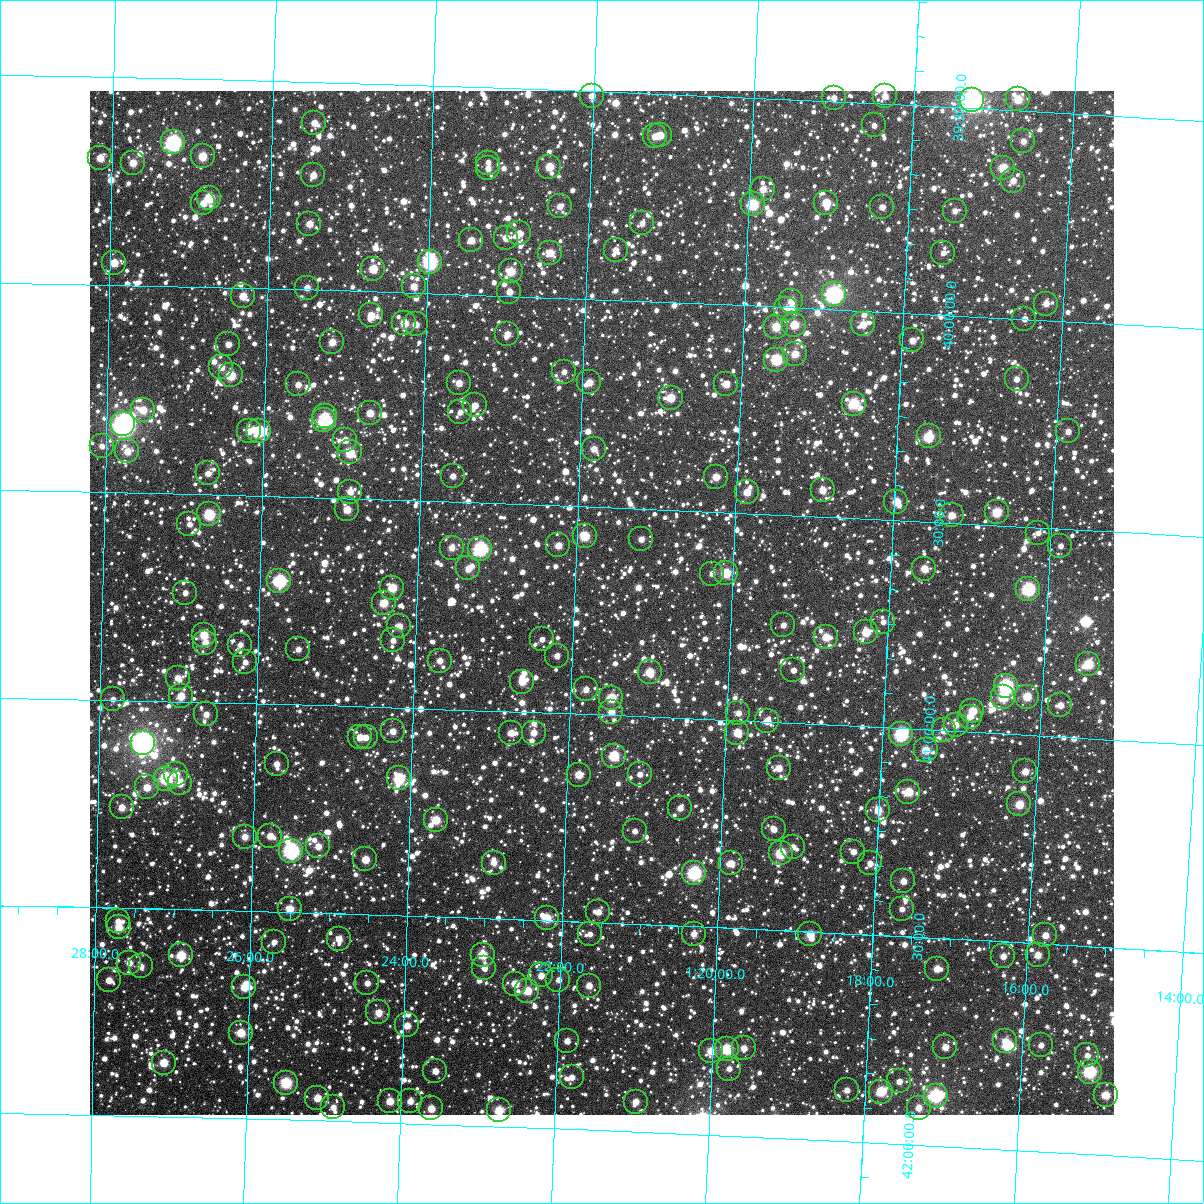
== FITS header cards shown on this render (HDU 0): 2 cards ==
NAXIS1  =                 1024
NAXIS2  =                 1024

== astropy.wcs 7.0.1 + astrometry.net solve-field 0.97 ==
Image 1024 x 1024 px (HDU 0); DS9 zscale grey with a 90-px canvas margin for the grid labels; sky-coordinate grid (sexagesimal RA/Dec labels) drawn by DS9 from the SOLVED WCS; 249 Tycho-2 reference stars matched to detected sources circled (green)
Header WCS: RA---TAN-SIP/DEC--TAN-SIP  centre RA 01:21:39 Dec +40:44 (20.41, +40.73 deg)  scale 8.67 arcsec/px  FOV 148.0' x 148.0'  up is +178 deg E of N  parity flipped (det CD > 0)
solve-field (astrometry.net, Tycho-2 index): VERIFIED the header's WCS against the Tycho-2 star catalogue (verified at 6 index scales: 14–249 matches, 0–1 conflicts across passes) and refined it, rather than solving blind
Solved WCS: RA---TAN-SIP/DEC--TAN-SIP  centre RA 01:21:39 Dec +40:44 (20.41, +40.73 deg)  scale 8.67 arcsec/px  FOV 148.0' x 148.0'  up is +178 deg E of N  parity flipped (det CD > 0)
The solver's refit moves the header's centre by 0.094 arcsec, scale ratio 1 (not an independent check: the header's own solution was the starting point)
Tycho-2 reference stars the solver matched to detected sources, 249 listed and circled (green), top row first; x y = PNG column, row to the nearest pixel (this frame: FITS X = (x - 90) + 1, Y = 1024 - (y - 91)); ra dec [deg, ICRS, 3 dp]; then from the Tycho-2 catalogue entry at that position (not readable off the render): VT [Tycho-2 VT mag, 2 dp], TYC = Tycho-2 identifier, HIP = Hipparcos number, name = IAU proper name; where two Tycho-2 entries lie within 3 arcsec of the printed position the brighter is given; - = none
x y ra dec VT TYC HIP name
592 96 20.504 +39.511 11.24 2817-1070-1 - -
885 96 19.591 +39.482 11.31 2804-439-1 - -
834 98 19.749 +39.491 11.76 2804-295-1 - -
1018 99 19.176 +39.472 10.25 2804-76-1 - -
972 100 19.319 +39.481 6.69 2804-171-1 6010 -
314 123 21.370 +39.599 11.22 2817-870-1 - -
874 125 19.620 +39.553 12.28 2804-396-1 - -
660 135 20.286 +39.599 10.89 2817-1338-1 - -
655 136 20.304 +39.602 11.50 2817-1192-1 - -
1023 141 19.152 +39.573 11.87 2804-294-1 - -
173 142 21.810 +39.654 7.96 2817-896-1 6782 -
203 156 21.715 +39.684 10.51 2817-1174-1 - -
100 158 22.035 +39.695 10.70 2817-1313-1 - -
133 163 21.933 +39.705 10.68 2817-1102-1 - -
488 163 20.821 +39.680 12.18 2817-1018-1 - -
549 167 20.629 +39.685 10.28 2817-873-1 - -
488 168 20.821 +39.695 11.77 2817-1106-1 - -
1003 168 19.211 +39.639 10.00 2804-13-1 - -
313 175 21.368 +39.724 11.10 2817-995-1 - -
1013 181 19.178 +39.669 11.08 2804-225-1 - -
763 189 19.958 +39.719 11.00 2804-512-1 - -
209 198 21.692 +39.785 9.59 2817-867-1 - -
203 203 21.710 +39.799 11.35 2817-993-1 - -
826 203 19.758 +39.744 10.14 2804-519-1 - -
753 204 19.988 +39.756 9.35 2804-509-1 - -
560 206 20.593 +39.779 11.39 2817-1024-1 - -
882 207 19.583 +39.748 11.44 2804-137-1 - -
955 211 19.355 +39.749 11.64 2804-117-1 - -
642 223 20.333 +39.813 11.55 2817-1123-1 - -
309 224 21.375 +39.842 10.71 2817-1099-1 - -
519 233 20.717 +39.849 11.13 2817-1075-1 - -
506 238 20.757 +39.860 10.92 2817-916-1 - -
471 240 20.866 +39.869 10.70 2817-913-1 - -
616 250 20.412 +39.880 11.56 2817-1409-1 - -
550 253 20.616 +39.893 10.48 2817-1080-1 - -
943 253 19.384 +39.851 11.88 2804-334-1 - -
430 262 20.993 +39.924 8.43 2817-942-1 6533 -
114 263 21.985 +39.946 10.58 2817-115-1 - -
373 269 21.171 +39.945 10.43 2817-813-1 - -
511 271 20.739 +39.940 10.15 2817-1670-1 - -
414 286 21.042 +39.985 10.97 2817-435-1 - -
307 288 21.377 +39.995 11.31 2817-74-1 - -
509 292 20.740 +39.990 11.27 2817-493-1 - -
834 294 19.721 +39.963 7.59 2804-1174-1 6144 -
243 296 21.578 +40.020 10.72 2817-589-1 - -
791 301 19.853 +39.985 10.91 2804-1569-1 - -
1046 304 19.054 +39.960 11.10 2804-858-1 - -
786 309 19.869 +40.004 10.98 2804-1465-1 - -
371 315 21.174 +40.058 10.89 2817-662-1 - -
1024 319 19.119 +40.000 11.58 2804-1502-1 - -
404 323 21.068 +40.074 10.36 2817-743-1 - -
416 324 21.031 +40.076 11.43 2817-765-1 - -
863 324 19.624 +40.033 10.76 2804-1589-1 - -
794 325 19.841 +40.041 10.13 2804-1275-1 - -
776 327 19.898 +40.048 10.21 2804-1402-1 - -
507 334 20.743 +40.092 11.95 2817-777-1 - -
912 340 19.467 +40.066 11.23 2804-1601-1 - -
332 342 21.293 +40.124 10.76 2817-323-1 - -
228 344 21.620 +40.137 11.50 2817-15-1 - -
795 354 19.835 +40.111 10.61 2804-1780-1 - -
776 360 19.892 +40.127 9.17 2804-1224-1 - -
221 367 21.641 +40.193 11.19 2817-2176-1 - -
564 372 20.560 +40.178 11.76 2817-561-1 - -
231 375 21.610 +40.212 9.79 2817-2264-1 - -
1017 379 19.133 +40.146 11.83 2804-753-1 - -
589 382 20.478 +40.201 10.98 2817-499-1 - -
459 383 20.890 +40.213 11.06 2817-501-1 - -
298 384 21.397 +40.229 11.36 2817-2182-1 - -
726 384 20.047 +40.191 11.11 2817-1913-1 - -
671 398 20.220 +40.230 10.30 2817-1676-1 - -
854 404 19.643 +40.224 9.40 2804-531-1 6120 -
475 405 20.837 +40.266 11.87 2817-429-1 - -
143 410 21.884 +40.300 10.60 2817-2113-1 - -
460 412 20.883 +40.284 11.81 2817-461-1 - -
370 413 21.167 +40.293 10.96 2817-467-1 - -
325 416 21.310 +40.304 10.32 2817-2114-1 - -
324 420 21.310 +40.314 8.60 2817-2094-1 - -
123 424 21.945 +40.336 6.58 2817-2327-1 6823 -
249 431 21.547 +40.345 11.65 2817-984-1 - -
259 431 21.517 +40.345 9.18 2817-2211-1 - -
1068 431 18.962 +40.265 11.53 2804-1675-1 - -
929 436 19.401 +40.295 9.59 2804-1129-1 - -
345 440 21.243 +40.360 11.48 2817-600-1 - -
102 446 22.012 +40.389 11.78 2817-2107-1 - -
594 449 20.456 +40.361 11.30 2817-611-1 - -
127 451 21.931 +40.401 10.78 2817-2010-1 - -
350 452 21.227 +40.389 10.01 2817-2075-1 - -
208 473 21.674 +40.449 11.35 2817-1975-1 - -
453 476 20.899 +40.438 11.60 2817-728-1 - -
716 477 20.067 +40.416 10.71 2817-1858-1 - -
823 490 19.727 +40.437 10.84 2804-1230-1 - -
350 492 21.223 +40.484 11.31 2817-2206-1 - -
747 492 19.967 +40.450 10.68 2804-1516-1 - -
896 502 19.492 +40.455 10.30 2804-921-1 - -
347 509 21.231 +40.527 10.57 2817-1970-1 - -
997 512 19.174 +40.469 10.03 2804-1016-1 - -
209 514 21.667 +40.548 9.14 2817-754-1 - -
952 515 19.316 +40.481 10.71 2804-1173-1 - -
189 524 21.728 +40.572 11.84 2817-2009-1 - -
1038 533 19.039 +40.513 12.04 2804-881-1 - -
585 536 20.475 +40.571 9.86 2817-511-1 - -
641 539 20.294 +40.573 11.55 2817-1790-1 - -
558 545 20.557 +40.596 10.88 2817-465-1 - -
1060 546 18.966 +40.541 11.63 2804-1838-1 - -
452 548 20.895 +40.610 11.54 2817-455-1 - -
480 549 20.804 +40.610 8.27 2817-451-1 6469 -
468 568 20.840 +40.659 11.03 2817-95-1 - -
924 569 19.393 +40.613 10.62 2804-1742-1 - -
726 573 20.022 +40.646 9.66 2817-1747-1 - -
712 574 20.066 +40.649 11.90 2817-1755-1 - -
279 581 21.438 +40.703 8.70 2817-2004-1 - -
392 588 21.080 +40.712 10.11 2817-325-1 - -
1028 589 19.060 +40.649 8.48 2804-661-1 - -
185 593 21.737 +40.738 12.06 2817-2001-1 - -
384 603 21.106 +40.749 10.37 2817-312-1 - -
883 622 19.516 +40.746 12.00 2804-1600-1 - -
783 625 19.832 +40.765 11.38 2804-1885-1 - -
399 626 21.054 +40.804 10.57 2817-279-1 - -
866 632 19.568 +40.773 10.22 2804-878-1 - -
204 635 21.675 +40.838 10.13 2817-1971-1 - -
826 637 19.695 +40.789 10.31 2804-1861-1 - -
542 639 20.598 +40.823 12.02 2817-393-1 - -
393 640 21.072 +40.839 11.31 2817-387-1 - -
205 643 21.669 +40.857 11.32 2817-482-1 - -
240 645 21.558 +40.859 11.38 2817-155-1 - -
298 649 21.373 +40.866 11.47 2817-2069-1 - -
557 656 20.548 +40.862 11.47 2817-194-1 - -
440 661 20.921 +40.883 10.99 2817-185-1 - -
245 662 21.540 +40.902 11.53 2817-692-1 - -
1088 664 18.857 +40.822 9.68 2804-726-1 - -
793 670 19.793 +40.873 11.48 2804-1381-1 - -
650 672 20.251 +40.893 10.12 2817-1693-1 - -
178 678 21.754 +40.943 11.08 2817-773-1 - -
522 682 20.656 +40.927 10.67 2817-68-1 - -
1006 686 19.114 +40.885 8.49 2804-623-1 5941 -
586 689 20.452 +40.940 11.40 2817-42-1 - -
181 696 21.744 +40.987 10.51 2817-186-1 - -
1003 697 19.122 +40.912 9.72 2804-928-1 - -
1027 697 19.046 +40.908 10.14 2804-734-1 - -
611 698 20.370 +40.958 9.81 2817-8-1 6341 -
113 699 21.960 +40.998 12.02 2817-1986-1 - -
1060 705 18.939 +40.924 10.93 2804-1694-1 - -
972 711 19.218 +40.949 10.54 2804-1178-1 - -
611 712 20.368 +40.992 11.13 2817-71-1 - -
738 713 19.962 +40.982 11.48 2804-857-1 - -
206 714 21.661 +41.029 11.40 2817-682-1 - -
970 717 19.225 +40.963 11.37 2804-615-1 - -
767 721 19.871 +40.998 10.94 2804-582-1 - -
956 725 19.268 +40.985 11.28 2804-538-1 - -
944 730 19.306 +41.000 11.08 2804-682-1 - -
393 731 21.063 +41.057 10.97 2817-152-1 - -
511 733 20.685 +41.051 11.00 2817-139-1 - -
534 733 20.614 +41.049 11.20 2817-143-1 - -
737 733 19.963 +41.029 10.32 2804-604-1 - -
901 734 19.440 +41.014 8.69 2804-1772-1 6059 -
360 737 21.168 +41.074 10.68 2817-165-1 - -
366 737 21.149 +41.074 11.59 2817-189-1 - -
143 743 21.861 +41.101 6.46 2817-2326-1 6794 -
926 750 19.360 +41.050 10.54 2804-1430-1 - -
614 756 20.355 +41.097 9.39 2817-392-1 - -
277 764 21.432 +41.144 11.17 2817-108-1 - -
779 768 19.826 +41.110 10.79 2804-1814-1 - -
1025 771 19.039 +41.088 10.86 2804-1265-1 - -
176 774 21.751 +41.174 11.49 2817-771-1 - -
640 774 20.270 +41.139 12.06 2817-1621-1 - -
579 775 20.465 +41.146 10.46 2817-273-1 - -
399 778 21.039 +41.170 9.13 2817-1821-1 - -
166 779 21.785 +41.186 8.79 2817-321-1 6778 -
180 783 21.740 +41.195 10.37 2817-703-1 - -
147 787 21.845 +41.209 10.82 2817-2080-1 - -
908 792 19.408 +41.152 10.02 2804-1303-1 - -
1019 804 19.051 +41.168 10.16 2804-1121-1 - -
122 807 21.924 +41.258 10.56 2821-2007-1 - -
680 808 20.135 +41.216 11.38 2817-1789-1 - -
878 810 19.502 +41.199 10.71 2804-658-1 - -
436 820 20.917 +41.267 10.17 2821-320-1 - -
774 829 19.833 +41.258 11.32 2808-649-1 - -
635 831 20.278 +41.277 11.31 2821-1401-1 - -
270 836 21.446 +41.318 11.07 2821-2352-1 - -
245 837 21.527 +41.321 10.90 2821-2067-1 - -
318 846 21.291 +41.340 10.97 2821-2046-1 - -
793 847 19.769 +41.297 11.49 2808-613-1 - -
291 851 21.378 +41.352 8.08 2821-2350-1 6663 -
853 852 19.575 +41.302 11.47 2808-925-1 - -
781 853 19.807 +41.315 9.42 2808-911-1 - -
365 859 21.138 +41.368 10.46 2821-138-1 - -
494 863 20.727 +41.365 11.16 2821-82-1 - -
731 863 19.966 +41.344 11.15 2808-409-1 - -
870 863 19.520 +41.329 11.60 2808-841-1 - -
694 873 20.082 +41.372 8.49 2821-1482-1 - -
903 881 19.409 +41.368 11.32 2808-465-1 - -
290 909 21.377 +41.493 10.28 2821-2282-1 - -
902 909 19.411 +41.435 11.89 2808-579-1 - -
598 912 20.384 +41.475 11.30 2821-10-1 - -
547 918 20.550 +41.495 10.15 2821-1843-1 - -
118 921 21.928 +41.532 11.61 2821-2014-1 - -
119 927 21.925 +41.547 10.43 2821-2079-1 - -
590 934 20.409 +41.528 11.91 2821-238-1 - -
694 934 20.075 +41.518 11.29 2821-1784-1 - -
810 934 19.700 +41.506 10.39 2808-49-1 - -
1045 935 18.945 +41.480 10.93 2808-47-1 - -
339 939 21.215 +41.562 10.84 2821-258-1 - -
274 942 21.425 +41.574 11.74 2821-2248-1 - -
181 955 21.723 +41.611 9.70 2821-1864-1 - -
483 955 20.751 +41.588 9.90 2821-229-1 - -
1038 955 18.966 +41.527 11.20 2808-561-1 - -
1003 956 19.077 +41.535 11.39 2808-497-1 - -
129 963 21.888 +41.632 11.16 2821-1019-1 - -
141 966 21.851 +41.640 11.62 2821-2097-1 - -
484 968 20.745 +41.619 11.74 2821-41-1 - -
937 969 19.287 +41.574 10.83 2808-67-1 - -
541 975 20.561 +41.633 11.75 2821-17-1 - -
109 980 21.953 +41.675 11.24 2821-2060-1 - -
558 980 20.504 +41.642 12.06 2821-73-1 - -
367 983 21.120 +41.666 11.51 2821-79-1 - -
515 984 20.643 +41.655 10.52 2821-95-1 - -
589 986 20.406 +41.653 10.84 2821-109-1 - -
244 987 21.516 +41.684 10.49 2821-166-1 - -
527 991 20.603 +41.671 10.16 2821-140-1 - -
378 1012 21.081 +41.735 10.78 2821-182-1 - -
407 1025 20.987 +41.765 10.73 2821-921-1 - -
241 1033 21.524 +41.794 10.05 2821-2070-1 - -
567 1041 20.469 +41.788 11.20 2821-1102-1 - -
1005 1041 19.056 +41.739 11.16 2808-2027-1 - -
1041 1045 18.940 +41.744 11.41 2808-1995-1 - -
945 1047 19.248 +41.761 11.08 2808-1960-1 - -
744 1048 19.897 +41.788 11.34 2808-1825-1 - -
727 1049 19.952 +41.792 9.41 2808-1804-1 - -
711 1051 20.003 +41.798 10.20 2821-1638-1 - -
1087 1055 18.788 +41.762 12.02 2808-1865-1 - -
164 1063 21.770 +41.870 10.18 2821-1120-1 - -
729 1069 19.942 +41.838 11.95 2808-2011-1 - -
435 1071 20.891 +41.872 11.33 2821-1299-1 - -
1090 1072 18.778 +41.802 8.64 2808-1768-1 - -
572 1077 20.449 +41.875 12.32 2821-1241-1 - -
899 1081 19.391 +41.850 11.11 2808-1659-1 - -
286 1083 21.374 +41.912 9.16 2821-2006-1 - -
847 1090 19.558 +41.877 11.28 2808-1735-1 - -
881 1092 19.448 +41.876 9.80 2808-1730-1 - -
1106 1095 18.722 +41.855 10.19 2808-1587-1 - -
936 1096 19.271 +41.879 8.35 2808-1927-1 - -
317 1098 21.270 +41.945 10.41 2821-1121-1 - -
390 1101 21.035 +41.948 10.46 2821-1094-1 - -
410 1101 20.969 +41.946 11.36 2821-1093-1 - -
636 1102 20.240 +41.928 10.97 2821-1575-1 - -
333 1107 21.217 +41.967 11.27 2821-1070-1 - -
431 1108 20.900 +41.962 10.45 2821-1053-1 - -
919 1108 19.324 +41.910 11.30 2808-1456-1 - -
499 1110 20.681 +41.961 9.82 2821-1039-1 - -